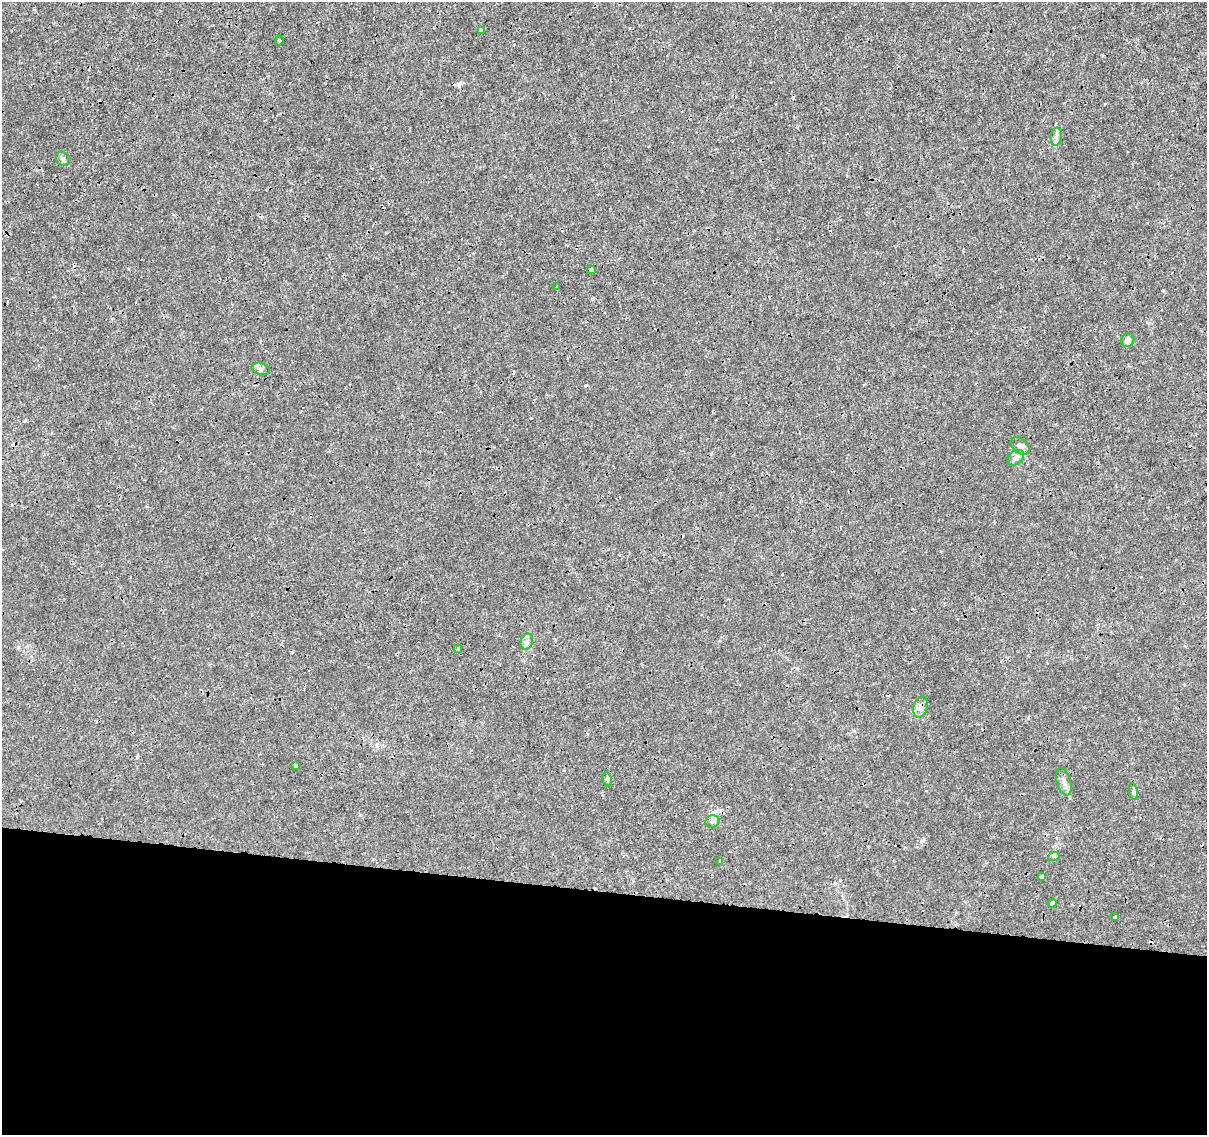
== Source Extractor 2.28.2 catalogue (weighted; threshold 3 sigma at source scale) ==
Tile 14 of 4 x 4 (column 2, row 4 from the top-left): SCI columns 1216-2420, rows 285-1417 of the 4831 x 5041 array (HDU 1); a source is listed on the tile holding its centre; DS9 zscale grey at full resolution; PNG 1209 x 1137 px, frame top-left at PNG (2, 2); each listed source drawn as its Kron ellipse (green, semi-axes under 4 px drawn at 4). Shown black and unused: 22% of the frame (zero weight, under 3 of 4 exposures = <1% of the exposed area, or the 3 px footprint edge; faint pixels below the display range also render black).
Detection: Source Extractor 2.28.2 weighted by HDU 2 'WHT'; one run over the whole footprint, this tile lists its part. Background 1.45e-04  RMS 7.4e-04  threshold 0.00333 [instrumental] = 3 sigma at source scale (4.5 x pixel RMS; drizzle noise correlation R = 1.50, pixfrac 1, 0.0396/0.0396 arcsec/px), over >= 5 px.
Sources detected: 27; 4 cosmic-ray / hot-pixel residue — neither listed nor drawn; the other 23 listed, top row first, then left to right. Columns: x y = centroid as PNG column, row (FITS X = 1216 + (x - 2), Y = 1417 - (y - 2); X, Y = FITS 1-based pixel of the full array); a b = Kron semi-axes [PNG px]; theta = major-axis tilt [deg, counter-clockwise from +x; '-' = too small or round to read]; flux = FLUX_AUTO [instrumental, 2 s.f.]
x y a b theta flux
481 31 4 4 - 0.45
279 41 5 3 - 0.081
1056 137 9 5 84 0.24
63 159 8 6 -52 0.19
591 270 4 3 - 0.12
557 287 3 2 - 0.068
1128 340 7 6 - 0.35
261 369 9 6 -17 0.21
1020 446 10 7 -39 0.3
1016 458 9 6 38 0.26
527 642 8 6 71 0.25
458 649 4 3 - 0.075
921 707 11 7 72 0.32
296 765 4 3 - 0.11
607 779 7 5 -80 0.14
1064 782 14 7 -73 0.38
1133 792 8 4 -82 0.15
712 821 7 6 - 0.2
1054 856 6 4 18 0.1
720 861 3 3 - 0.14
1042 876 4 3 - 0.17
1052 903 5 3 - 0.19
1115 917 3 3 - 0.088
Overlapping masked pixels (flux is a lower limit): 1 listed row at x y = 921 707
Unlisted compact peaks at least as high as the median listed source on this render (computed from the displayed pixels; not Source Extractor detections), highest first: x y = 1163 290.